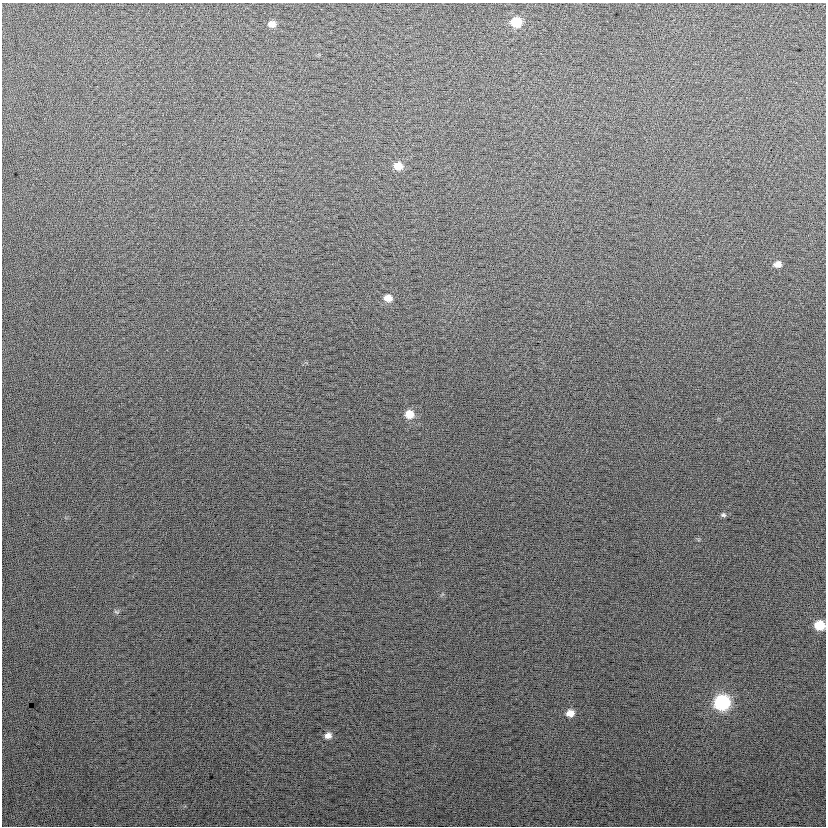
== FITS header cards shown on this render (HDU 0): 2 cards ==
NAXIS1  =                  824
NAXIS2  =                  824

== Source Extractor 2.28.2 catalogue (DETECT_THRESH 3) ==
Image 824 x 824 px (HDU 0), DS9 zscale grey, 1 PNG px = 1 image px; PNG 828 x 828 px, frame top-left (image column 1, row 824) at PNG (2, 3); no overlay
Background 24.2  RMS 14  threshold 42.4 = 3 sigma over >= 5 px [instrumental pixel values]
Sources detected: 12; all 12 listed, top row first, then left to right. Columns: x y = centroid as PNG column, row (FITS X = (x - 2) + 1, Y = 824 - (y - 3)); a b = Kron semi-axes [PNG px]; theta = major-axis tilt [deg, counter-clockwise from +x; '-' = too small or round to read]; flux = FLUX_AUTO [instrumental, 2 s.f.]
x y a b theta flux
516 22 9 8 - 29000
272 24 8 7 - 6300
398 166 9 8 - 13000
777 264 8 6 2 6000
388 298 8 7 - 9100
409 414 9 8 - 12000
723 515 7 6 - 2100
116 612 8 4 -20 1600
820 625 8 7 - 25000
722 702 9 9 - 130000
570 713 8 7 - 9100
328 735 8 7 - 5600
At the frame edge (FLAGS 8, measured only in part): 1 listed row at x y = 820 625